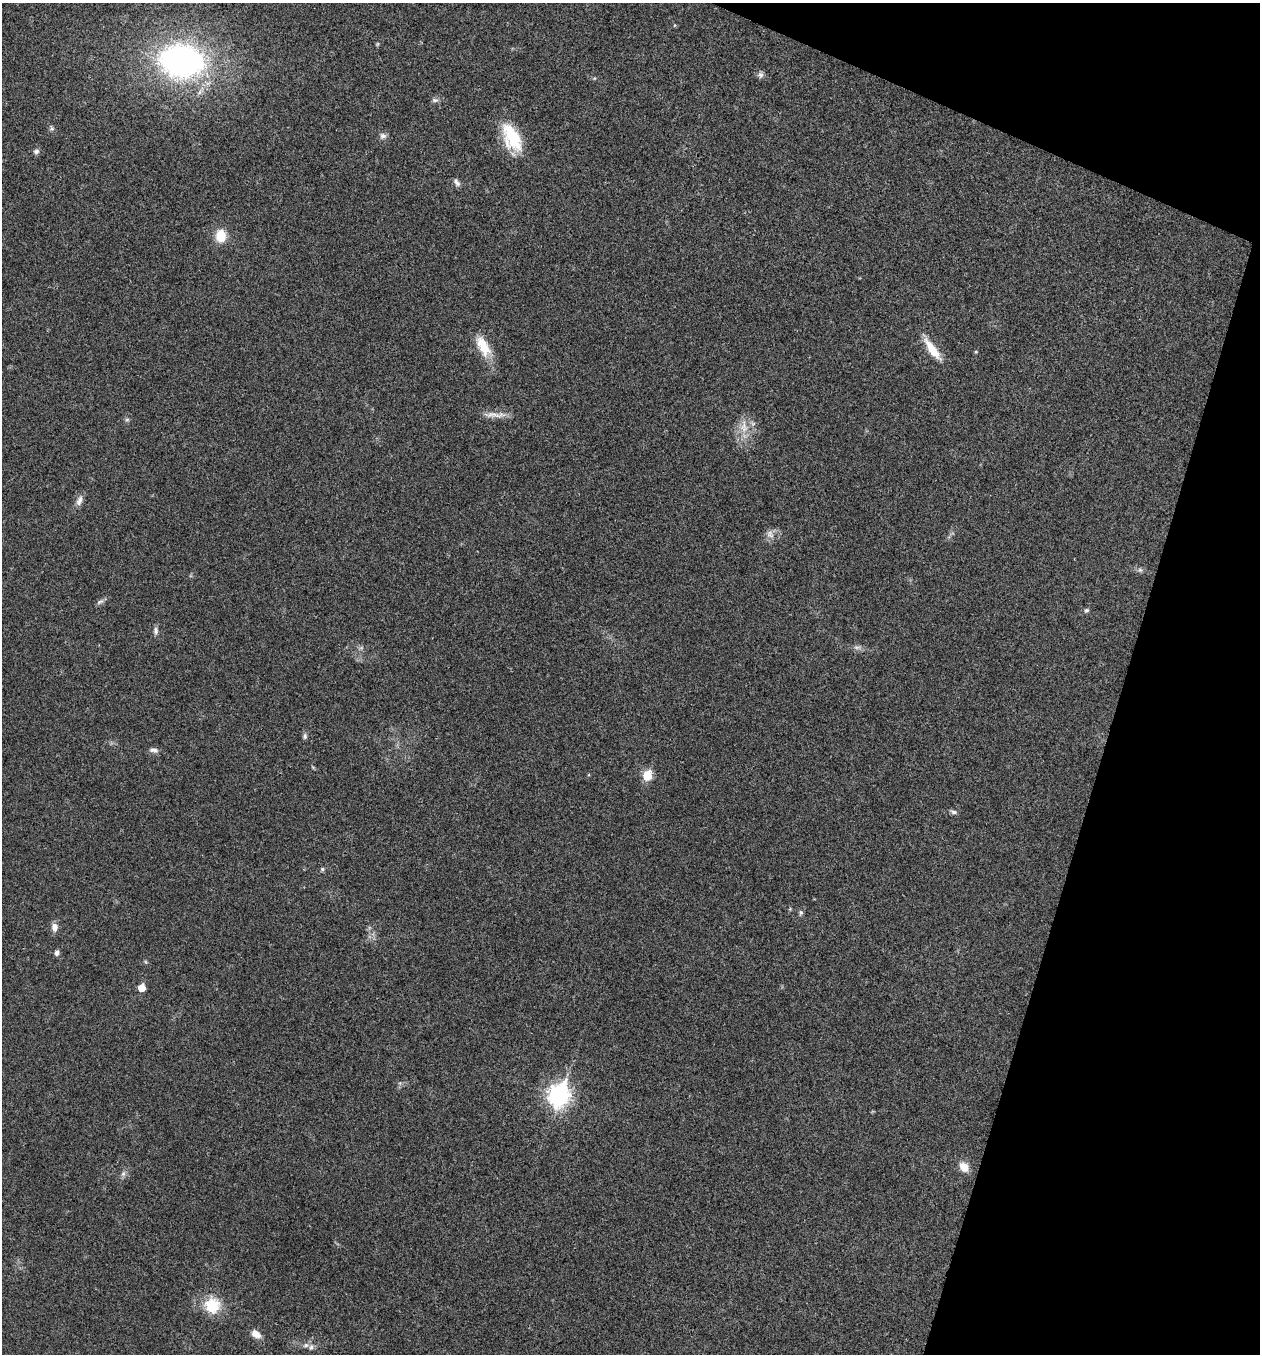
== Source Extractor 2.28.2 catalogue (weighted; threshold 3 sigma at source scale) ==
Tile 8 of 4 x 4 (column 4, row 2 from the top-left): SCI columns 3909-5166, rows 2712-4063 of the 5433 x 5419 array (HDU 1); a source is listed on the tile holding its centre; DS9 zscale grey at full resolution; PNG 1262 x 1356 px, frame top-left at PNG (2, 3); no overlay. Shown black and unused: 15% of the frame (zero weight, under 3 of 4 exposures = <1% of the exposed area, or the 3 px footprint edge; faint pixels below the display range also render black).
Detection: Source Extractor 2.28.2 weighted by HDU 2 'WHT'; one run over the whole footprint, this tile lists its part. Background 0.0239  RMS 0.0041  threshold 0.0183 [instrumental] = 3 sigma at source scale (4.5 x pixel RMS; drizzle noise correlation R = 1.50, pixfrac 1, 0.05/0.05 arcsec/px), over >= 5 px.
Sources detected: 41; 1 too faint to see at this stretch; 1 inside a brighter object's white glare — not listed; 1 inside a brighter listed object's ellipse — not listed separately; the other 38 listed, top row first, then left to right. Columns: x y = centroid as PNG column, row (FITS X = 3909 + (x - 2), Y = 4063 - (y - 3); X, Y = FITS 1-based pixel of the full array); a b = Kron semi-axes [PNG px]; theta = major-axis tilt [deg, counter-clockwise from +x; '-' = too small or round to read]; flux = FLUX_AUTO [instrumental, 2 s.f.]
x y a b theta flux
377 44 6 4 71 0.48
182 60 39 31 -5 120
761 75 8 7 - 1.3
435 100 9 6 -1 1.1
52 128 8 5 -2 0.82
383 136 9 8 - 1.6
512 138 37 19 -62 17
36 151 7 6 - 1.2
457 182 12 6 -59 1.4
221 236 12 10 87 8.7
483 346 28 12 -62 9.7
932 349 31 9 -54 7.9
494 415 33 6 -1 3.8
127 420 7 4 1 0.65
744 427 22 11 -86 6.2
79 501 15 7 67 2.3
770 534 12 9 -59 2.4
1140 570 6 6 - 0.96
100 602 11 5 29 1.2
1086 610 7 6 - 0.78
156 631 10 6 -90 1.3
857 647 11 4 -5 1.3
305 736 8 5 90 0.98
154 750 12 6 -11 1.7
647 775 6 5 - 15
953 812 9 5 -21 1.1
322 869 5 5 - 0.65
801 912 7 6 - 0.84
54 927 11 8 -90 2.4
57 953 6 5 - 1.5
146 962 6 4 -70 0.49
141 988 5 5 - 7
559 1095 10 8 71 230
964 1167 12 9 -48 4.7
123 1173 7 6 - 1.2
212 1305 20 19 - 13
256 1334 12 8 -34 3.5
306 1345 8 6 16 1.4